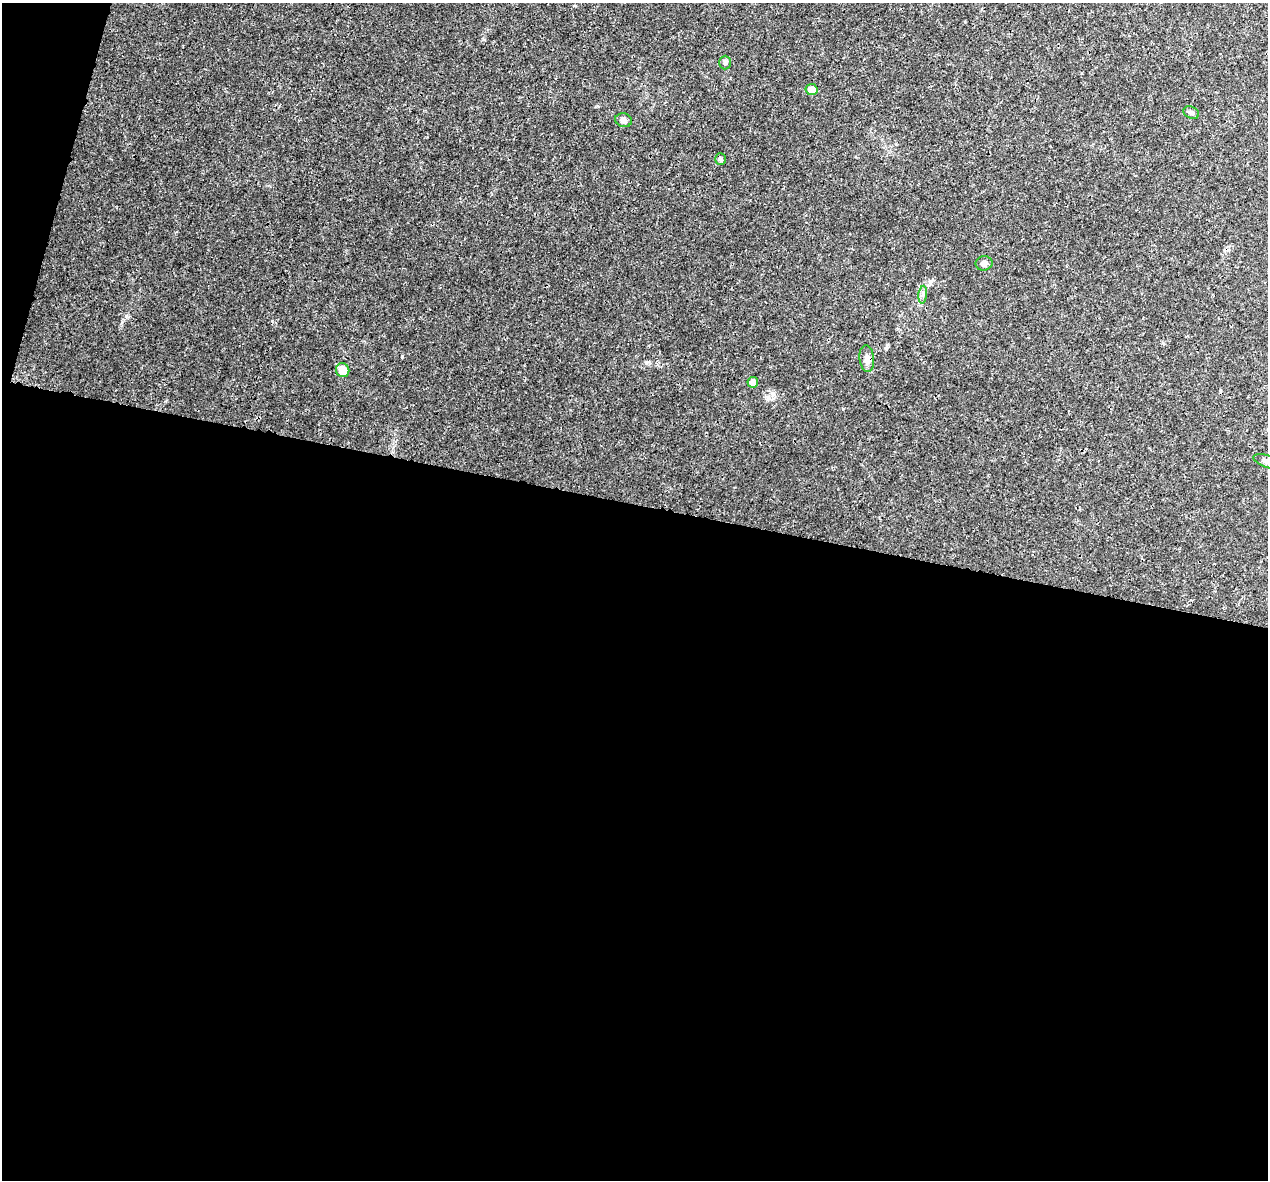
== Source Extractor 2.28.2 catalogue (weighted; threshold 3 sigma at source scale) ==
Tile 13 of 4 x 4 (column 1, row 4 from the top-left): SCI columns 15-1280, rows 279-1456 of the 5100 x 5330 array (HDU 1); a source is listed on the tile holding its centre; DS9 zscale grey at full resolution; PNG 1270 x 1182 px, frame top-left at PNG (2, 3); each listed source drawn as its Kron ellipse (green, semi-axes under 4 px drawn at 4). Shown black and unused: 59% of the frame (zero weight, under 3 of 4 exposures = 5% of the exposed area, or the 3 px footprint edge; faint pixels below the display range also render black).
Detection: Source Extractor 2.28.2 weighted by HDU 2 'WHT'; one run over the whole footprint, this tile lists its part. Background 0.00805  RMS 0.0014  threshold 0.00609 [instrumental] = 3 sigma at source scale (4.5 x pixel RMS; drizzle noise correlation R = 1.50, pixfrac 1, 0.0396/0.0396 arcsec/px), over >= 5 px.
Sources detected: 12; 1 cosmic-ray / hot-pixel residue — neither listed nor drawn; the other 11 listed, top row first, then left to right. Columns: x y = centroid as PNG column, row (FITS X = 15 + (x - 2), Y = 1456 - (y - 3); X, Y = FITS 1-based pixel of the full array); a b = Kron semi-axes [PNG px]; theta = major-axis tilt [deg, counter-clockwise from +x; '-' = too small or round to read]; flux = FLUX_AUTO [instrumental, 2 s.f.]
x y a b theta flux
725 62 7 6 - 0.25
811 90 6 5 - 1.4
1191 112 8 6 -28 0.3
624 120 8 7 - 0.5
720 159 6 5 - 0.24
984 263 8 7 - 0.68
923 295 9 3 85 0.28
867 358 13 7 -84 0.73
343 370 7 6 - 1.8
753 382 5 5 - 0.97
1267 461 14 6 -20 0.62
Isophote crosses this tile's border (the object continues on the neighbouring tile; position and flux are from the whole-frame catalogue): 1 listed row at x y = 1267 461
Unlisted compact peaks at least as high as the median listed source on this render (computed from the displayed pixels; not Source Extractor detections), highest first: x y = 402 356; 122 322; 843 409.